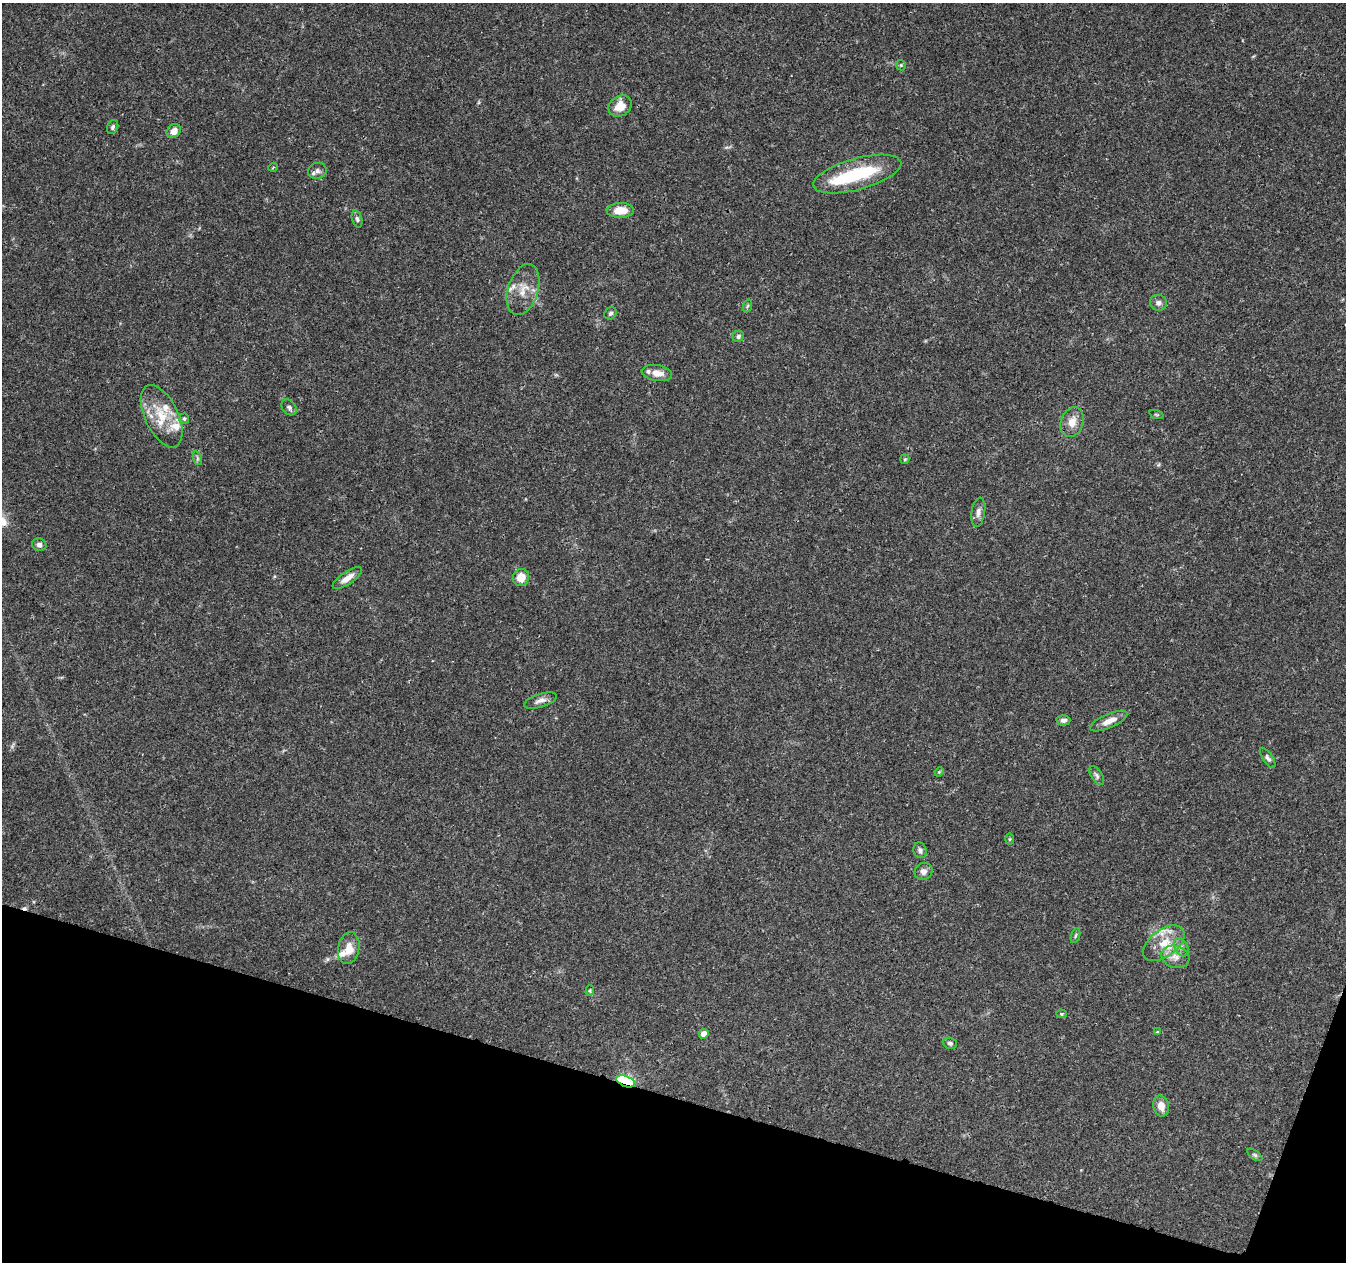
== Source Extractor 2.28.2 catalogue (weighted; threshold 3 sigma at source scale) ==
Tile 15 of 4 x 4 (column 3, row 4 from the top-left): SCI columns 2697-4040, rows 282-1541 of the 5388 x 5541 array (HDU 1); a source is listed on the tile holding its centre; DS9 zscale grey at full resolution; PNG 1348 x 1264 px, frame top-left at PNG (2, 3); each listed source drawn as its Kron ellipse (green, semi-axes under 4 px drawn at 4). Shown black and unused: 14% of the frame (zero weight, under 3 of 4 exposures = <1% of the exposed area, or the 3 px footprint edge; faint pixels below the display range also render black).
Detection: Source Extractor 2.28.2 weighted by HDU 2 'WHT'; one run over the whole footprint, this tile lists its part. Background 0.0487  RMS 0.0025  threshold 0.0113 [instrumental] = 3 sigma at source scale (4.5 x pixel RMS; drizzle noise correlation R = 1.50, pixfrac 1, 0.0396/0.0396 arcsec/px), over >= 5 px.
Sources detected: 56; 1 inside a brighter object's white glare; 1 cosmic-ray / hot-pixel residue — neither listed nor drawn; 6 inside a brighter listed object's ellipse — not listed separately; the other 48 listed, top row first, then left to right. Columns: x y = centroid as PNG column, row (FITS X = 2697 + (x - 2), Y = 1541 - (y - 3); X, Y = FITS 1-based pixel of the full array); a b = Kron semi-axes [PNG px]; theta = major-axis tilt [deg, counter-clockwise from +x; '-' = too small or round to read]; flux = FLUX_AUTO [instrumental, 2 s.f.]
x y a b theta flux
901 65 5 4 - 0.32
620 106 12 10 34 3.3
113 127 7 5 67 0.56
174 131 8 6 44 2
273 167 5 3 - 0.25
317 171 9 8 - 0.97
857 174 45 15 15 16
620 210 13 7 2 4.4
357 219 9 5 -74 0.62
523 290 26 15 72 4.7
1158 303 8 8 - 0.98
747 306 7 4 70 0.38
610 313 6 5 - 0.54
738 336 6 5 - 0.6
657 373 15 8 -9 2.4
289 407 9 6 -48 0.76
1157 415 7 3 -19 0.28
162 416 34 16 -65 8.2
184 419 5 5 - 0.44
1072 422 15 11 71 2.8
197 458 7 4 -72 0.43
905 459 5 4 - 0.34
978 512 15 7 81 1.2
39 545 7 6 - 0.92
347 578 17 6 34 2.2
521 578 9 8 - 3.4
540 700 17 6 17 1.5
1063 720 7 5 1 0.89
1109 721 20 7 24 2.5
1268 758 12 5 -56 0.74
939 772 5 4 - 0.24
1097 775 10 5 -57 0.75
1009 839 6 4 89 0.29
920 850 8 6 -73 0.79
923 871 9 8 - 1.2
1075 936 8 3 71 0.38
1164 943 24 13 36 5.4
1181 947 10 6 -60 1
349 948 16 10 80 3.3
1175 957 14 11 -16 2.4
590 991 5 4 - 0.31
1061 1014 5 4 - 0.33
1157 1032 4 3 - 0.22
704 1034 5 5 - 2.5
950 1043 7 5 -18 0.55
626 1081 10 5 -21 33
1161 1106 10 8 -79 2.3
1255 1155 8 4 -36 0.47
Overlapping masked pixels (flux is a lower limit): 1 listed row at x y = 626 1081